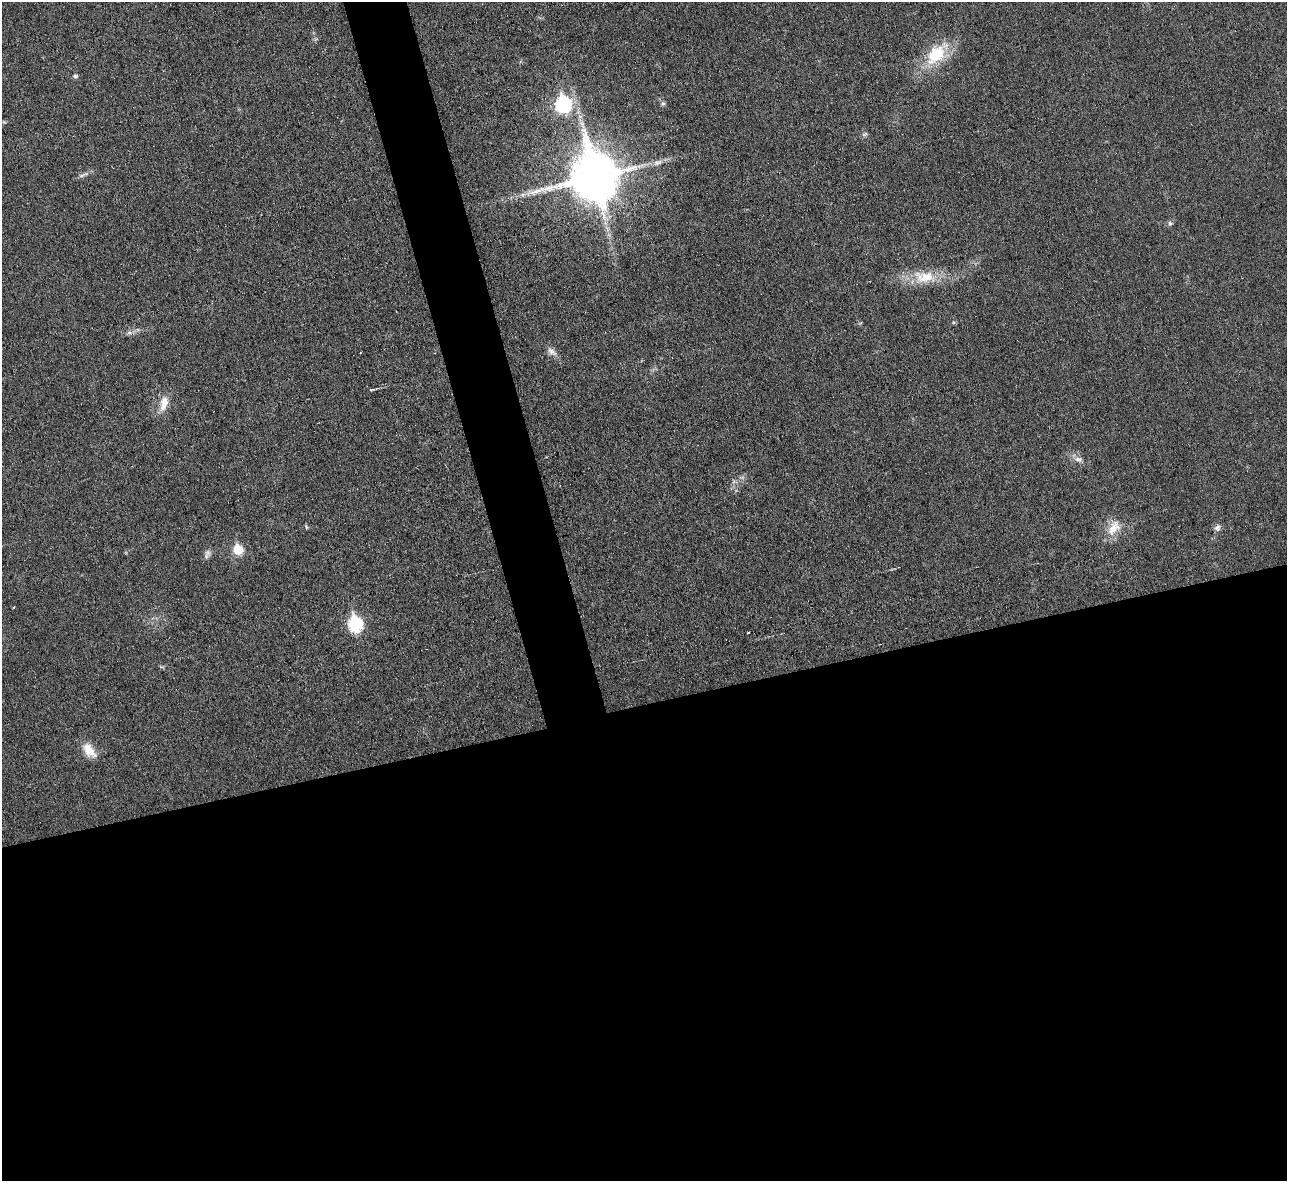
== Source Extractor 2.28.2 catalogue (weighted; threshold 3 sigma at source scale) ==
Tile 15 of 4 x 4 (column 3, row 4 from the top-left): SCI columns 2569-3853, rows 144-1322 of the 5139 x 5124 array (HDU 1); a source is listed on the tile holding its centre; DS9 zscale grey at full resolution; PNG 1289 x 1183 px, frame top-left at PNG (2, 2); no overlay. Shown black and unused: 43% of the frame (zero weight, under 3 of 6 exposures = <1% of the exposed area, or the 3 px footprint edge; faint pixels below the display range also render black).
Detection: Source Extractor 2.28.2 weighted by HDU 2 'WHT'; one run over the whole footprint, this tile lists its part. Background 0.035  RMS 0.0039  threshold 0.0158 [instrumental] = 3 sigma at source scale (4.09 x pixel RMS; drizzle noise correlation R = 1.36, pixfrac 0.8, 0.05/0.05 arcsec/px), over >= 5 px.
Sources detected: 22; all 22 listed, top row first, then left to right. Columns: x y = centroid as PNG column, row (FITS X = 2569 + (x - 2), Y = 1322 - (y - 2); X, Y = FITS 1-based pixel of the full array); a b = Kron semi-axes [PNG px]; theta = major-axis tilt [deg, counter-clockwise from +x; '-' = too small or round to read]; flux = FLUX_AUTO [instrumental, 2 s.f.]
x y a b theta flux
936 54 34 18 46 16
75 76 7 5 -4 0.73
663 103 6 4 0 0.63
563 104 8 7 - 66
864 134 8 4 9 0.67
657 163 15 6 20 2.2
83 175 16 4 24 1.3
594 177 16 14 -74 1800
1170 223 7 6 - 0.9
924 277 32 17 0 11
129 333 7 4 18 0.85
552 351 14 7 -38 2
372 390 7 3 6 0.62
164 404 23 10 76 4.6
1078 459 11 7 -22 1.9
306 527 6 4 -71 0.43
1217 527 9 7 37 1.3
1114 528 25 14 54 6.1
238 550 6 6 - 16
208 552 9 7 -1 1.3
355 624 8 7 - 50
89 750 20 12 -49 5.6